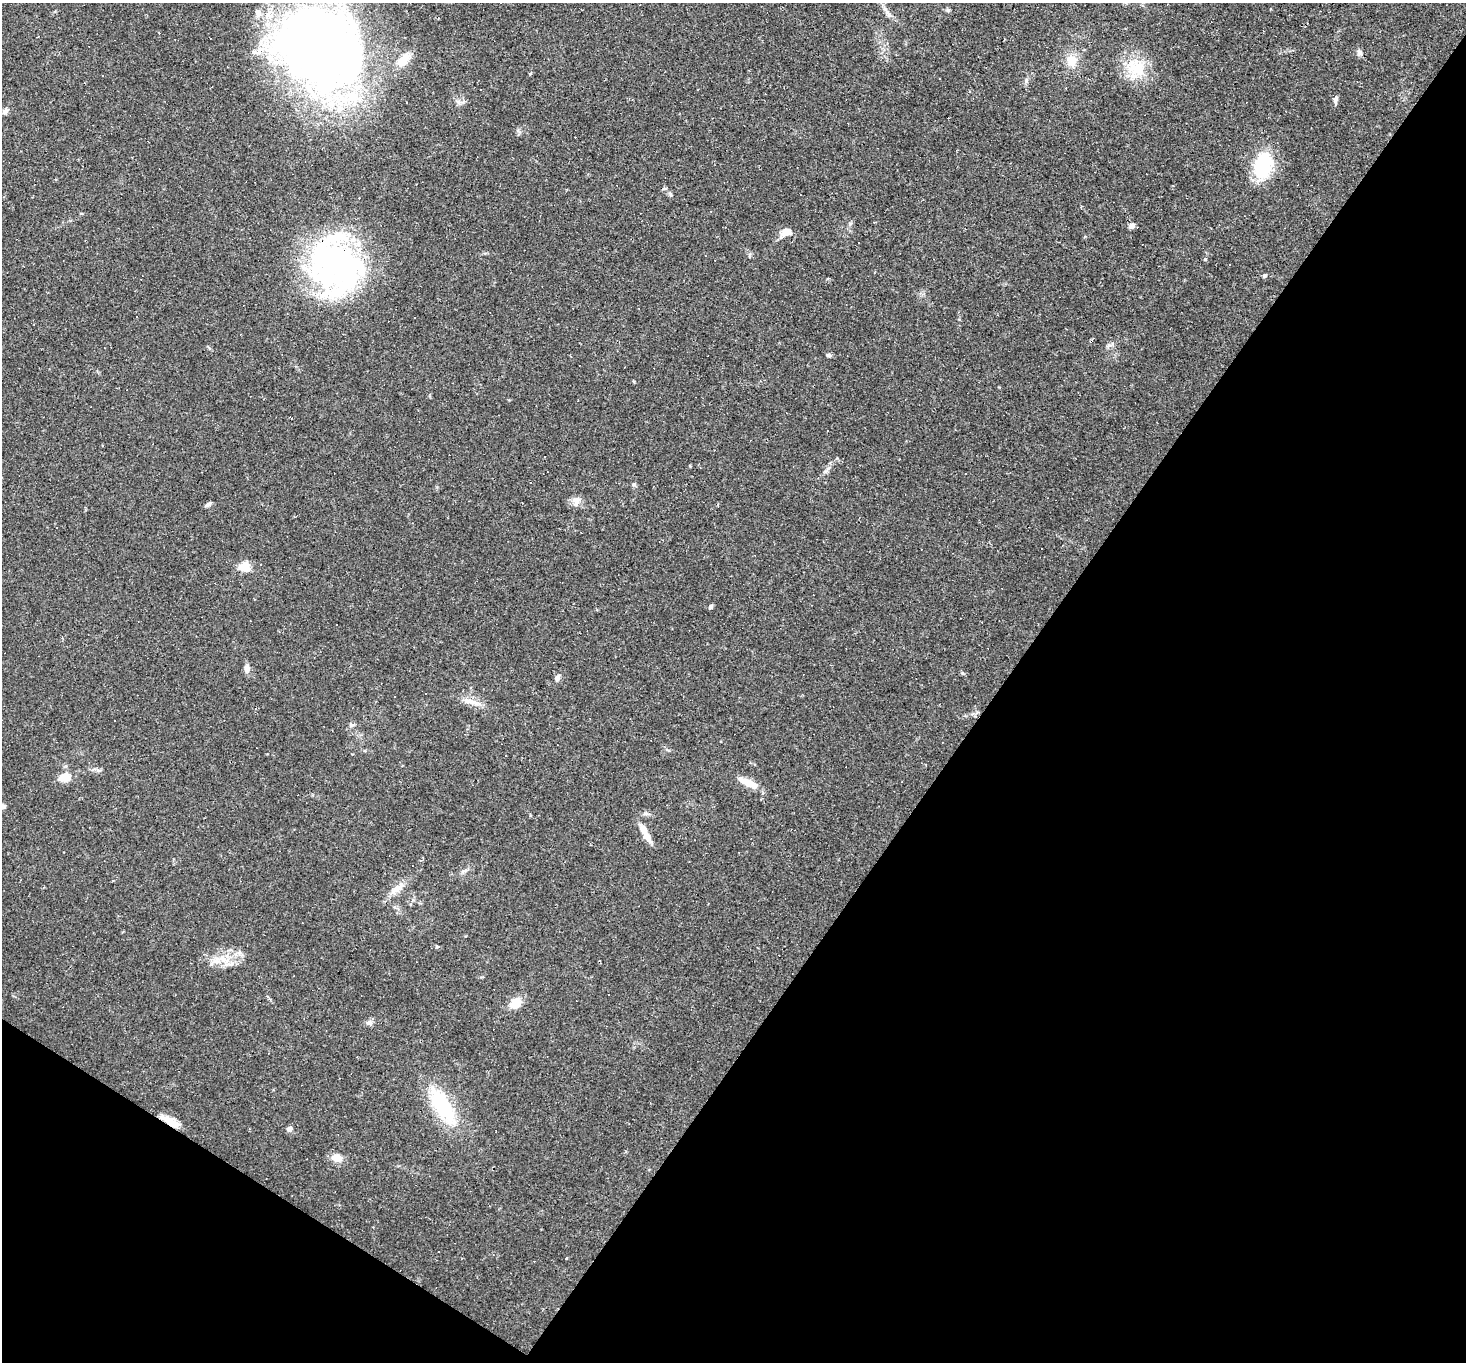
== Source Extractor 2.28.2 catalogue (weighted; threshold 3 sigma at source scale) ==
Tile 15 of 4 x 4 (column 3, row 4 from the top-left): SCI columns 2931-4394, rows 145-1504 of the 5859 x 5866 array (HDU 1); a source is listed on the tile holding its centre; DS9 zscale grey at full resolution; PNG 1468 x 1364 px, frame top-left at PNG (2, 3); no overlay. Shown black and unused: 36% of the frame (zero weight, under 2 of 3 exposures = <1% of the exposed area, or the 3 px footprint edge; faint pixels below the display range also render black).
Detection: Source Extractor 2.28.2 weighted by HDU 2 'WHT'; one run over the whole footprint, this tile lists its part. Background 0.0633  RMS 0.006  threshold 0.0271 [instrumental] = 3 sigma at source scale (4.5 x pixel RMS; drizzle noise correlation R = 1.50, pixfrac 1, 0.05/0.05 arcsec/px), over >= 5 px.
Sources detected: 83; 1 inside a brighter object's white glare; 28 cosmic-ray / hot-pixel residue — not listed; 8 inside a brighter listed object's ellipse — not listed separately; the other 46 listed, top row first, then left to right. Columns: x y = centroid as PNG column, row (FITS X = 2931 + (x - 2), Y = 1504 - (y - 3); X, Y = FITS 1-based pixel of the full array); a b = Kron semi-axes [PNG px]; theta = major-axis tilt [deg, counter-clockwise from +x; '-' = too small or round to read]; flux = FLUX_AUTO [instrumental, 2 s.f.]
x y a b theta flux
948 10 5 5 - 0.99
320 48 94 77 -40 540
1359 52 9 6 -59 1.8
1071 60 14 12 -75 8.4
1136 69 27 22 -12 20
940 79 2 2 - 0.43
1026 80 7 5 89 1.3
1336 100 10 5 80 1.9
5 111 8 6 67 2
1263 165 29 19 79 35
670 194 7 4 -60 1.1
1132 225 7 6 - 2.4
786 232 12 8 27 6.2
1205 259 5 4 - 0.63
1229 265 3 2 - 0.91
336 266 66 56 -43 160
1264 276 5 5 - 0.91
828 355 8 4 -9 1.3
544 456 3 2 - 0.44
827 470 12 3 45 1.7
634 484 6 5 - 1
576 501 15 9 77 3.6
208 505 9 4 29 1.5
244 567 15 11 -21 7.2
254 599 3 2 - 0.52
711 607 5 4 - 1.4
337 625 3 3 - 1
247 669 10 7 90 3.1
557 678 9 6 66 2.4
425 693 3 3 - 8.9
471 702 26 7 -15 5.9
351 725 8 4 -59 1.1
506 755 3 2 - 0.52
65 777 10 7 19 9.9
748 783 27 8 -25 8.4
644 830 23 9 -67 7.8
395 889 16 6 39 4.9
437 946 4 3 - 1.5
216 961 11 7 -10 4.2
515 1003 11 9 42 10
369 1023 10 6 -38 1.8
442 1106 49 19 -60 41
170 1121 23 8 -30 9.2
289 1129 4 4 - 4.1
337 1158 11 9 -12 6
566 1258 3 3 - 2.6
Overlapping masked pixels (flux is a lower limit): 1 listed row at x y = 170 1121
Isophote crosses this tile's border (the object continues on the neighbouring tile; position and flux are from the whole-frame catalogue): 1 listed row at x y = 320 48
Unlisted compact peaks at least as high as the median listed source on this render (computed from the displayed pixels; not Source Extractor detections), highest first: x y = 962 673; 98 770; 837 458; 690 466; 530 74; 634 382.